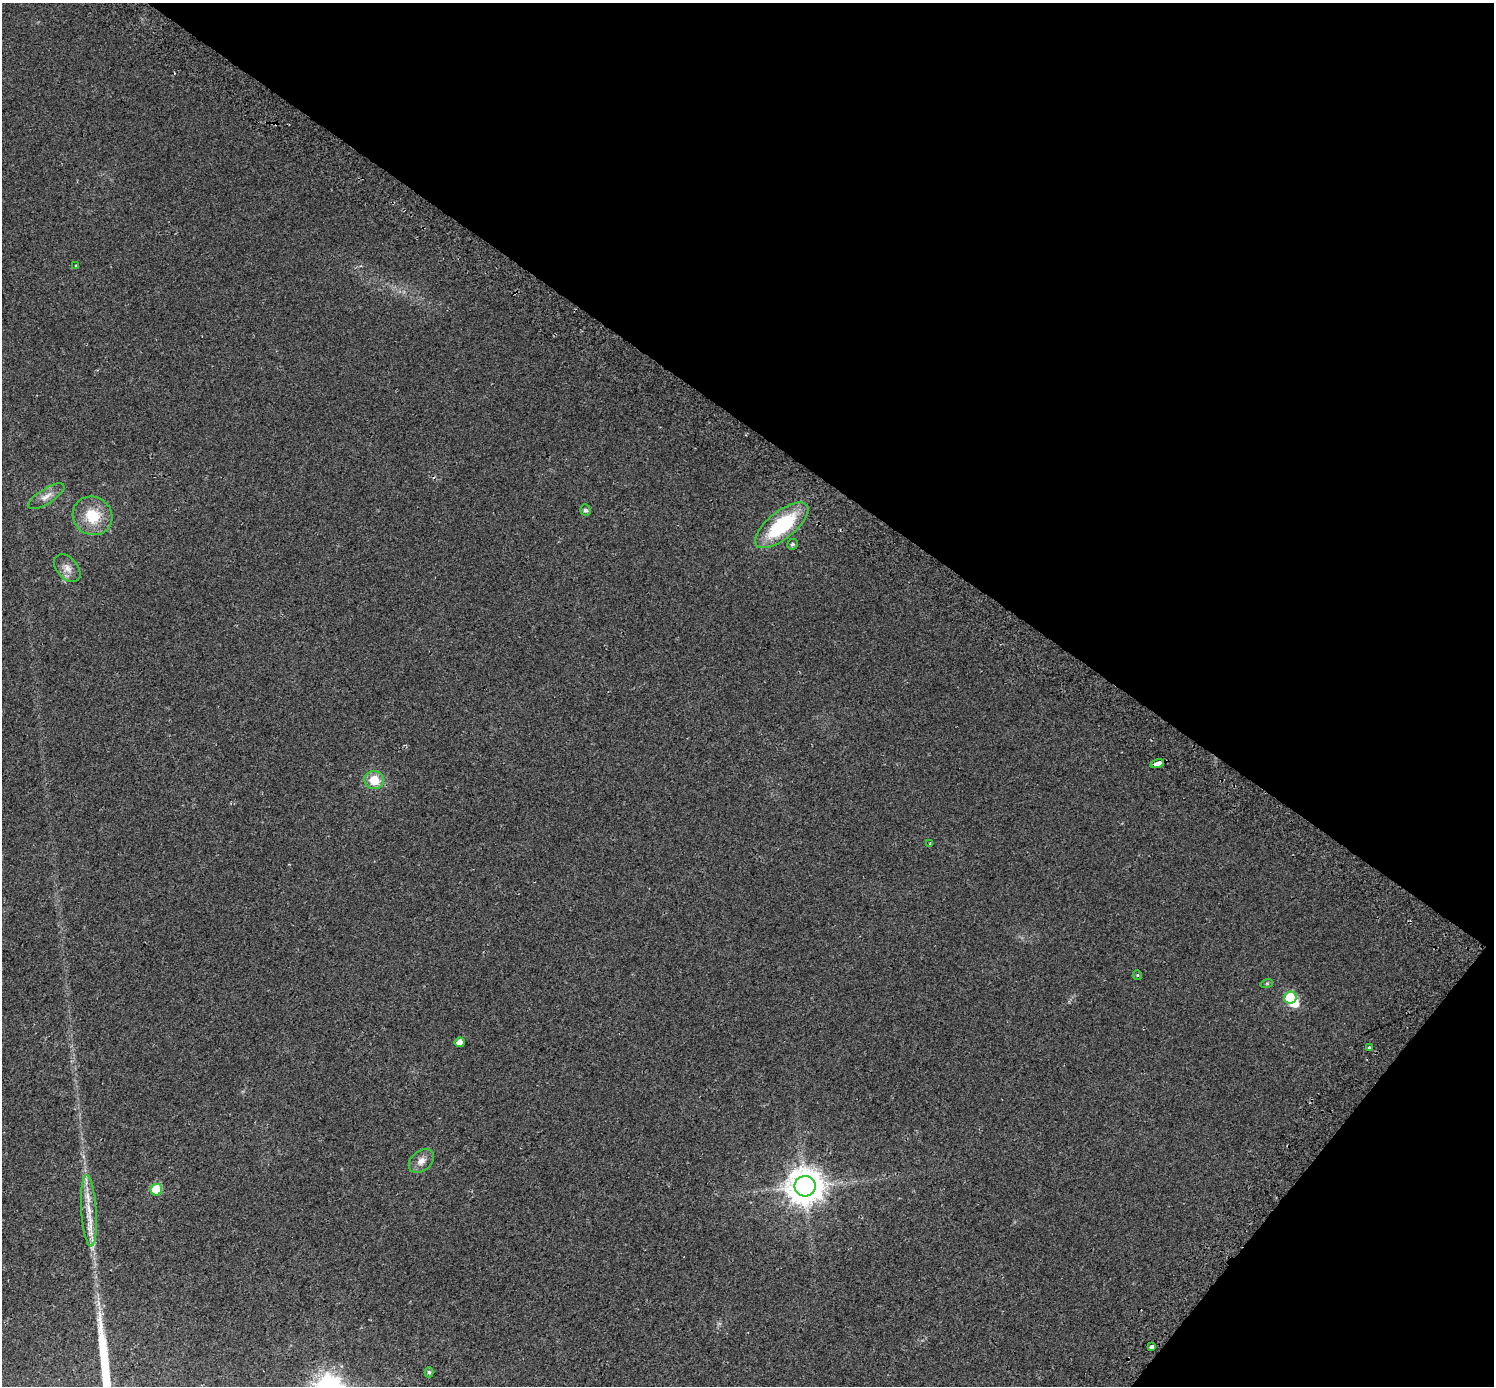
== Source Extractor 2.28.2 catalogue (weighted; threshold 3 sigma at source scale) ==
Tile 8 of 4 x 4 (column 4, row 2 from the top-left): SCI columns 4538-6029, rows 3036-4419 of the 6097 x 6135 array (HDU 1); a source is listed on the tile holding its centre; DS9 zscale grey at full resolution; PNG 1496 x 1388 px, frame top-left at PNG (2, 3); each listed source drawn as its Kron ellipse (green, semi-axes under 4 px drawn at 4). Shown black and unused: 35% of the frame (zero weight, under 2 of 3 exposures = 4% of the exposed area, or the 3 px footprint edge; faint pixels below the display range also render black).
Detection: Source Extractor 2.28.2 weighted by HDU 2 'WHT'; one run over the whole footprint, this tile lists its part. Background 0.0241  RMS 0.01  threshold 0.0453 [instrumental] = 3 sigma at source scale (4.5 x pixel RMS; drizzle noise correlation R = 1.50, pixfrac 1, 0.0396/0.0396 arcsec/px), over >= 5 px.
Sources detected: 23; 1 inside a brighter object's white glare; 1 long thin detection or spike segment (spike, bleed or trail) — neither listed nor drawn; the other 21 listed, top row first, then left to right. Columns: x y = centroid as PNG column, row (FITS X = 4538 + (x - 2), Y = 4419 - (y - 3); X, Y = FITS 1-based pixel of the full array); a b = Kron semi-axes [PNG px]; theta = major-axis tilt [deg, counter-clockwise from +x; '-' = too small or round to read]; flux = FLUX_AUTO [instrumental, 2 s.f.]
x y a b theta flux
76 265 3 2 - 0.66
46 496 21 7 32 7.5
586 510 6 5 - 2.4
92 516 20 19 - 28
782 525 32 13 38 72
792 544 5 5 - 2.1
67 568 16 10 -49 7.7
1157 764 7 4 15 16
374 780 10 9 - 19
930 844 3 3 - 1.6
1137 975 5 4 - 1.2
1267 983 6 4 19 1.3
1290 998 6 6 - 49
460 1042 5 5 - 7.4
1370 1047 3 3 - 2.6
421 1161 14 9 41 7.4
805 1186 10 10 - 2100
156 1190 6 6 - 33
89 1211 36 7 -86 18
1151 1347 4 3 - 11
429 1372 5 4 - 1.4
Overlapping masked pixels (flux is a lower limit): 1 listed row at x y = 1157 764